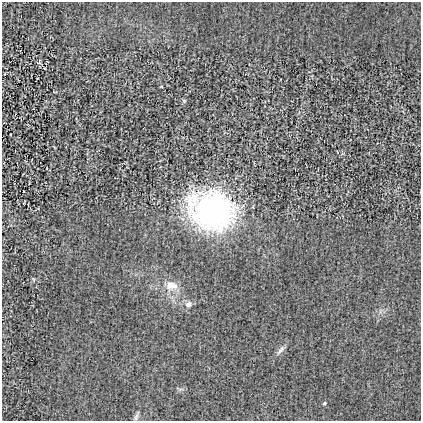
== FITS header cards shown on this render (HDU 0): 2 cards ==
NAXIS1  =                  419
NAXIS2  =                  419

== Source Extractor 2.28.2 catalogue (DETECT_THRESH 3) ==
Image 419 x 419 px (HDU 0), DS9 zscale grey, 1 PNG px = 1 image px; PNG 423 x 423 px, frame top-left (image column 1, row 419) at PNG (2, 2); no overlay
Background 7.21e-04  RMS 0.022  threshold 0.0647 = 3 sigma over >= 5 px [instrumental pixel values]
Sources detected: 7; all 7 listed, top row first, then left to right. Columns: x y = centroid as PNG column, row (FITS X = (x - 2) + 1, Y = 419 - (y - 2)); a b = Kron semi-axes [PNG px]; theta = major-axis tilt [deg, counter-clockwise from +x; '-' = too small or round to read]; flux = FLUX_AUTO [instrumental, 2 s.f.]
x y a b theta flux
184 101 5 4 - 1.7
212 210 37 29 -16 390
172 285 17 11 -6 16
188 304 8 7 - 5.9
281 349 13 6 46 5.3
324 403 4 3 - 1.9
136 417 8 4 54 3.2